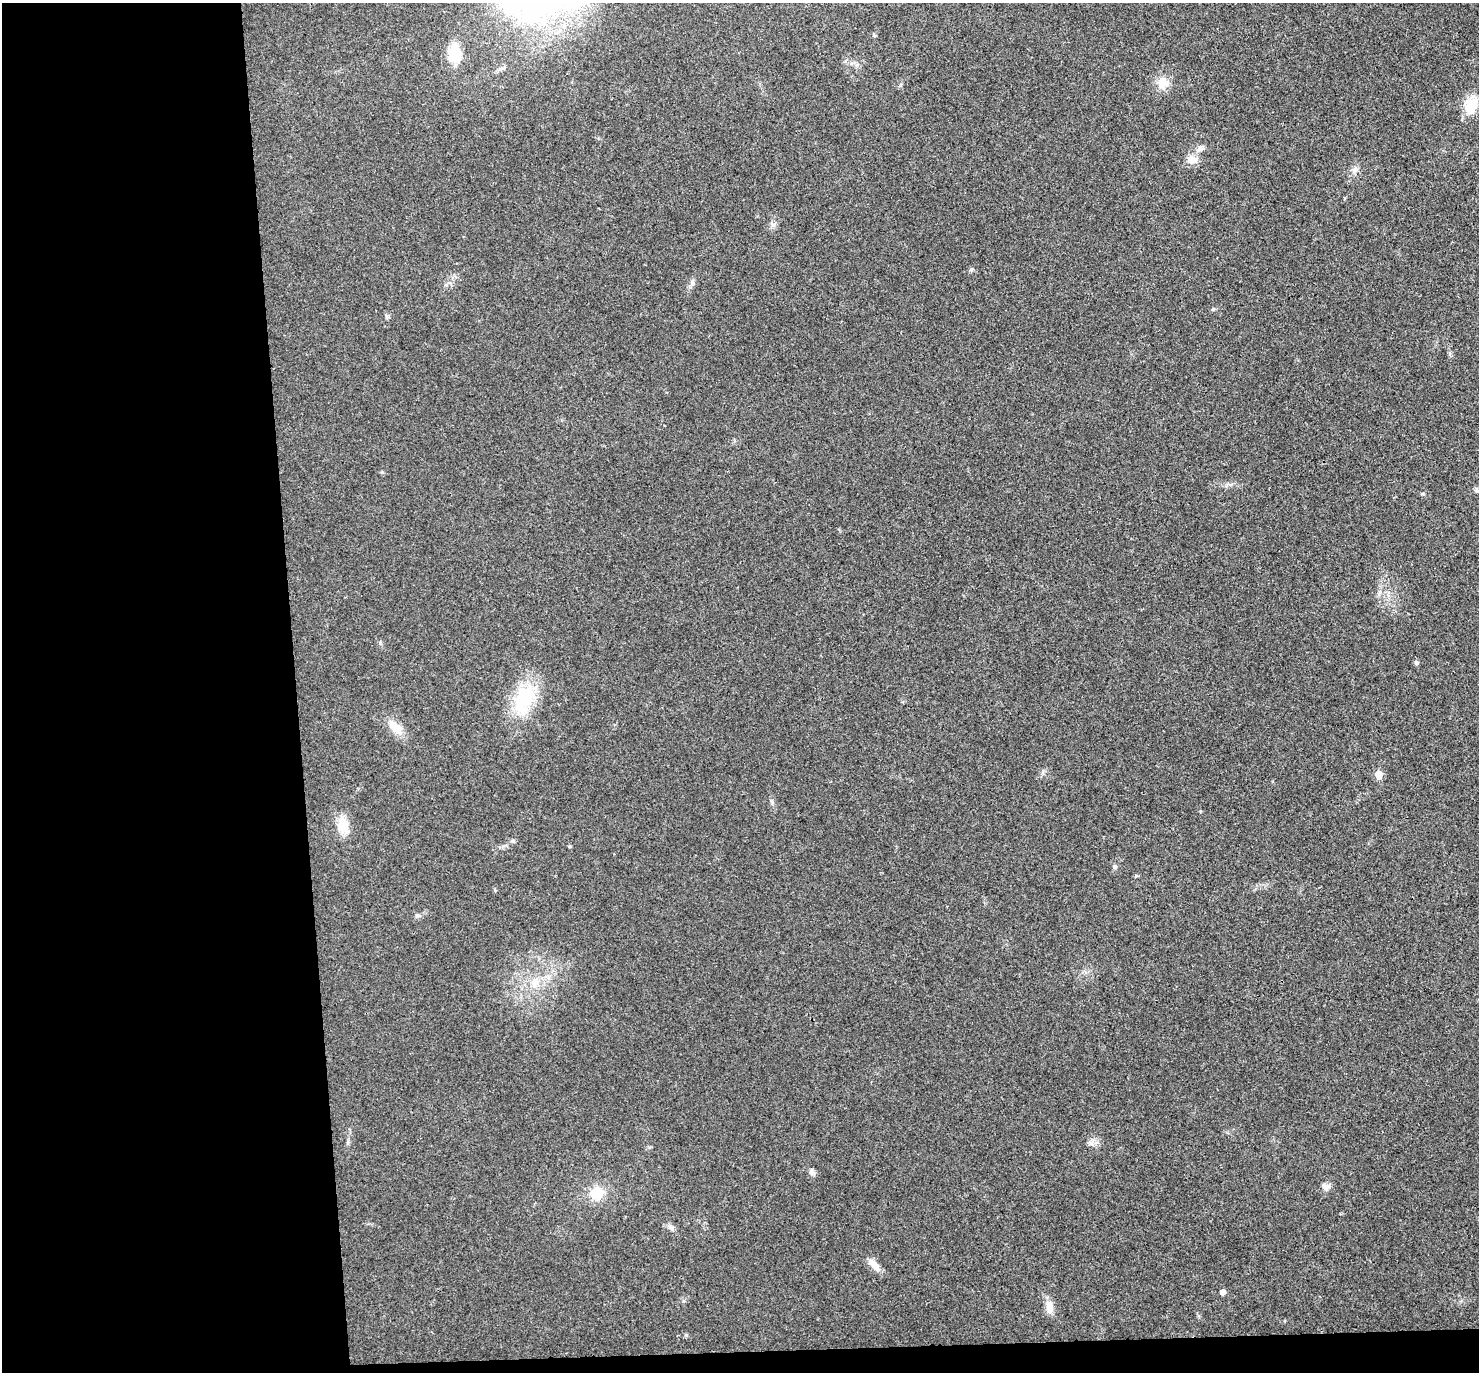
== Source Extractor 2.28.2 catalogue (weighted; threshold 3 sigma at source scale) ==
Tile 7 of 3 x 3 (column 1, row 3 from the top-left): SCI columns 56-1532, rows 137-1506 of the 4544 x 4475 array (HDU 1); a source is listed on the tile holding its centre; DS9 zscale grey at full resolution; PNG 1481 x 1374 px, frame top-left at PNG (2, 3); no overlay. Shown black and unused: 21% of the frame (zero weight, under 3 of 4 exposures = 6% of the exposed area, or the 3 px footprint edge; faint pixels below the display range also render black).
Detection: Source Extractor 2.28.2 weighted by HDU 2 'WHT'; one run over the whole footprint, this tile lists its part. Background 0.0216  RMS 0.0058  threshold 0.0262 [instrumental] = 3 sigma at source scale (4.5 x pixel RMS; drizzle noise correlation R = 1.50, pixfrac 1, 0.05/0.05 arcsec/px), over >= 5 px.
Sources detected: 25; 1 inside a brighter object's white glare — not listed; the other 24 listed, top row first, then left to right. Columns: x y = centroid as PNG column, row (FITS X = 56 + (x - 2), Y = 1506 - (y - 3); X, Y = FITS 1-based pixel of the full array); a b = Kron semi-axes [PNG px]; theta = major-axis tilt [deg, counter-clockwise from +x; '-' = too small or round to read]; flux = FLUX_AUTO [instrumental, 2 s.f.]
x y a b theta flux
453 51 27 13 75 12
1162 83 12 11 - 8.1
1471 106 20 15 75 13
1199 149 11 6 40 2.5
1192 160 15 10 1 4.7
772 224 7 4 -71 1.3
971 270 6 4 2 0.83
1213 309 6 4 18 0.7
1476 490 6 4 -90 0.88
1416 662 7 5 -63 1
524 699 45 23 65 31
395 727 23 11 -43 7.7
1378 774 6 6 - 8
343 825 21 14 -85 9.8
1115 867 6 5 - 0.99
418 916 7 4 20 1.2
535 982 14 10 72 6.3
811 1172 9 5 -60 1.7
1326 1187 12 7 15 2.5
597 1193 13 13 - 12
671 1227 8 6 -22 1.7
874 1265 19 7 -50 5.8
1222 1292 5 5 - 3
1049 1307 17 9 -83 5.2
Unlisted compact peaks at least as high as the median listed source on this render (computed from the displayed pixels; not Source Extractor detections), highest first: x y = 686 1335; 1422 494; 772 802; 382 472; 380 643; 692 283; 570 846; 387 316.